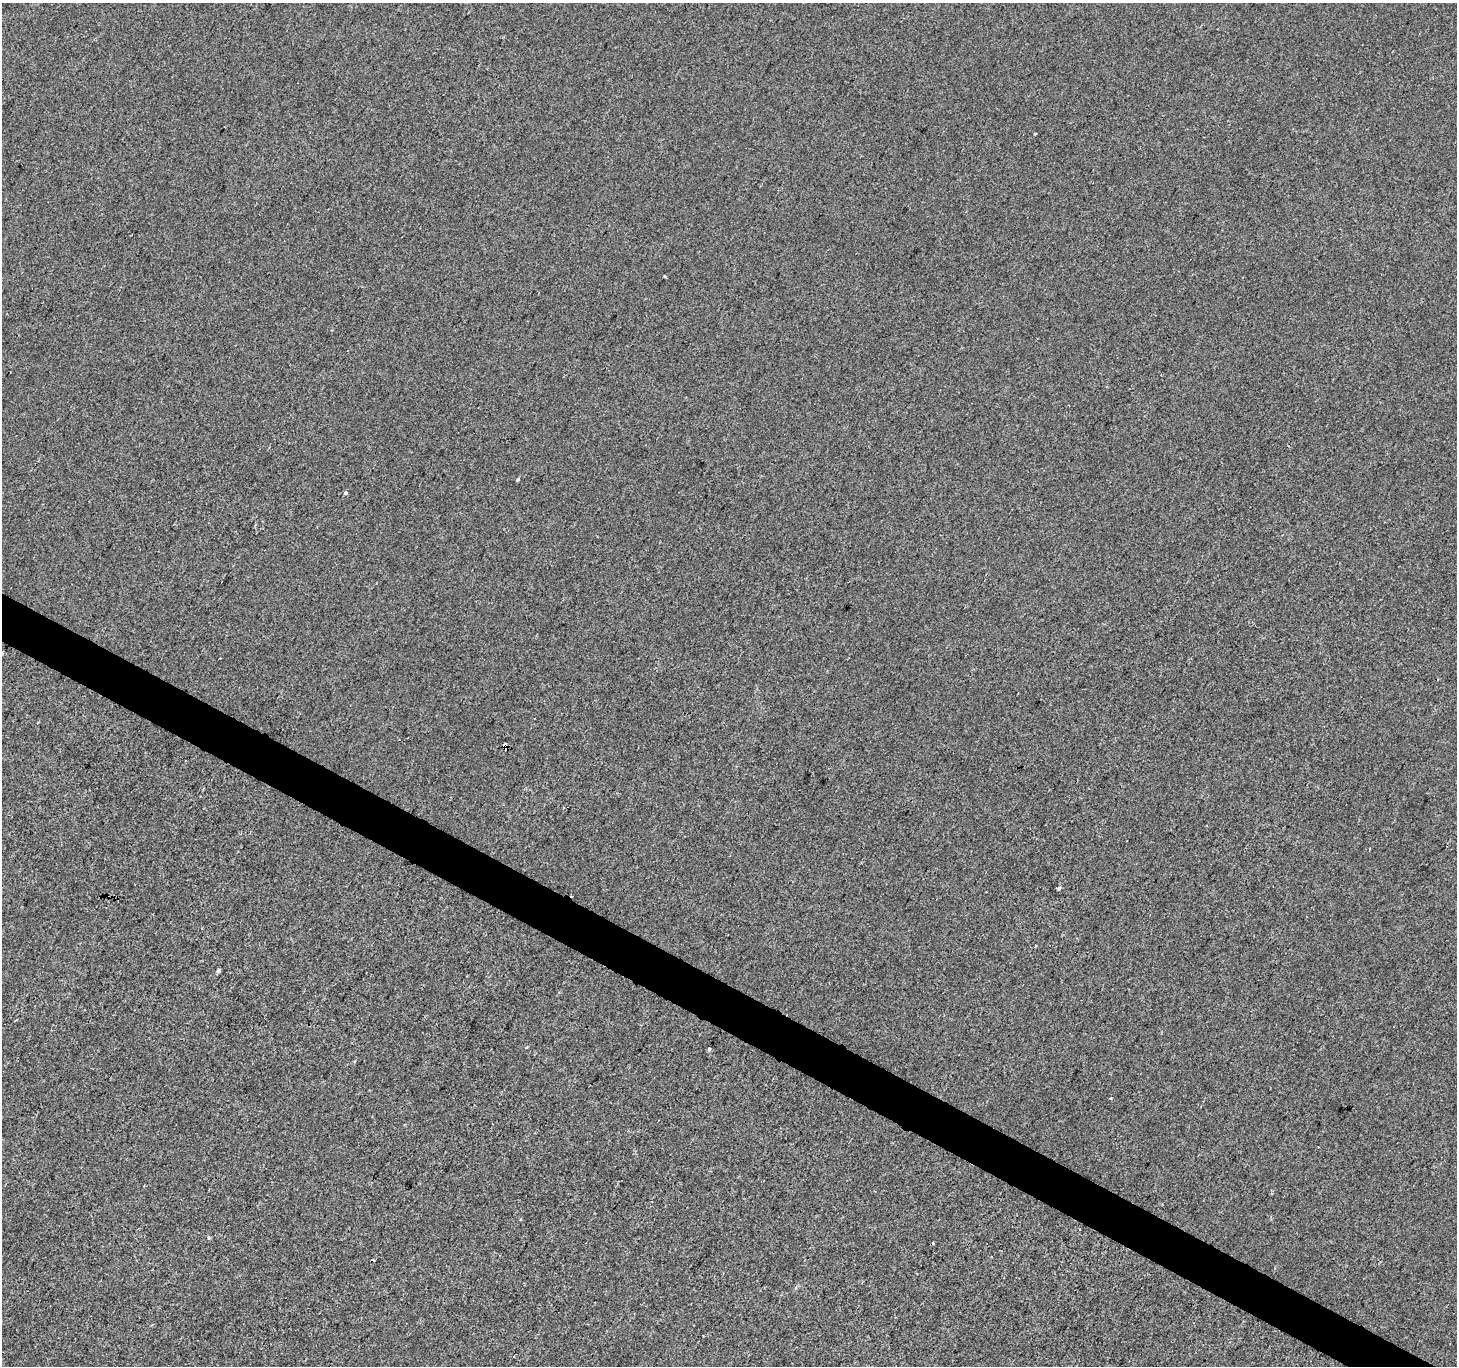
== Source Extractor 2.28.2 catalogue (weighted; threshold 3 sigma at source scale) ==
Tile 6 of 4 x 4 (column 2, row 2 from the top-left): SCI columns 1462-2916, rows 2989-4352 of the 5827 x 5910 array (HDU 1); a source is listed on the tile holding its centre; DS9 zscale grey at full resolution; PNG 1459 x 1368 px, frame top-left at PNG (2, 3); no overlay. Shown black and unused: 3% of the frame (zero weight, under 2 of 3 exposures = <1% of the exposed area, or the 3 px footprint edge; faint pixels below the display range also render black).
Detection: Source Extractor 2.28.2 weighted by HDU 2 'WHT'; one run over the whole footprint, this tile lists its part. Background 5.71e-05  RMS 0.0042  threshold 0.0188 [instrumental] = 3 sigma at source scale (4.5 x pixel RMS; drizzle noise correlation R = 1.50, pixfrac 1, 0.0396/0.0396 arcsec/px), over >= 5 px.
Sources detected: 19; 6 cosmic-ray / hot-pixel residue — not listed; the other 13 listed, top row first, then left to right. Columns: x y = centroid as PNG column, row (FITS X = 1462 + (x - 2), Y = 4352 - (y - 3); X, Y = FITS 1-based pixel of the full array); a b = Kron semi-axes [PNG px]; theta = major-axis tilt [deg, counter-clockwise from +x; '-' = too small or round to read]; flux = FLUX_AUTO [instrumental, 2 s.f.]
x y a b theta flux
1035 134 3 3 - 0.63
665 277 4 3 - 0.43
518 480 4 3 - 0.74
345 493 4 3 - 6.9
506 747 6 4 -61 13
1059 889 4 3 - 1.9
1035 946 3 2 - 0.38
219 971 4 4 - 0.89
709 1049 4 3 - 1.7
1111 1098 3 3 - 1
521 1219 4 3 - 0.33
933 1243 3 3 - 1.6
514 1357 3 2 - 0.45
Overlapping masked pixels (flux is a lower limit): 1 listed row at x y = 506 747